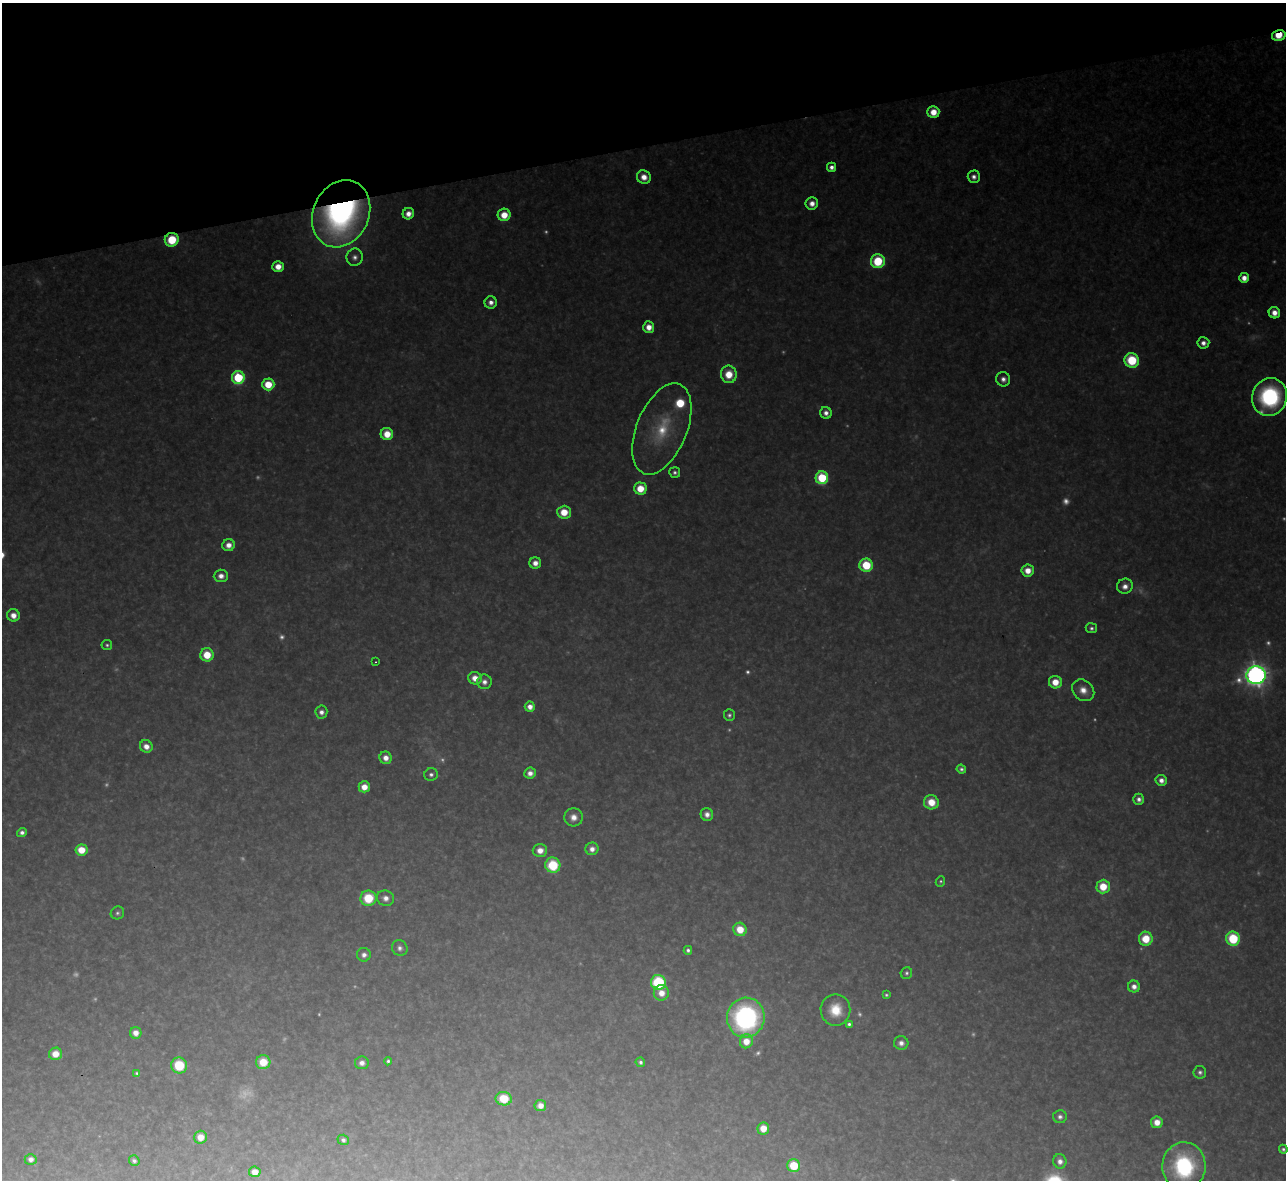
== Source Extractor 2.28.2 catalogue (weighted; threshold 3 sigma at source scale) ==
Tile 3 of 4 x 4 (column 3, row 1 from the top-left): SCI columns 2567-3850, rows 3678-4855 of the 5133 x 5115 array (HDU 1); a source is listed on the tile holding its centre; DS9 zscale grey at full resolution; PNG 1288 x 1182 px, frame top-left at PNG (2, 3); each listed source drawn as its Kron ellipse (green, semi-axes under 4 px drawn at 4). Shown black and unused: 12% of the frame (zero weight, under 3 of 4 exposures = <1% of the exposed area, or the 3 px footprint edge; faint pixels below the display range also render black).
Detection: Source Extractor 2.28.2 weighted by HDU 2 'WHT'; one run over the whole footprint, this tile lists its part. Background 0.325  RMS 0.019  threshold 0.0868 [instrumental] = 3 sigma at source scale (4.5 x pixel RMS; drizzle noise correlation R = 1.50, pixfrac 1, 0.05/0.05 arcsec/px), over >= 5 px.
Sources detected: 150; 39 too faint to see at this stretch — neither listed nor drawn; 1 inside a brighter listed object's ellipse — not listed separately; the other 110 listed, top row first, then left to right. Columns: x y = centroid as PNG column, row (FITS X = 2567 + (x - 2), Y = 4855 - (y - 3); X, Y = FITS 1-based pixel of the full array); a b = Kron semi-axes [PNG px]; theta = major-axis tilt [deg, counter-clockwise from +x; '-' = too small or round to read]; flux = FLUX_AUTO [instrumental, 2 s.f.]
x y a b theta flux
1279 35 7 5 16 66
933 112 6 6 - 44
832 167 4 4 - 16
644 177 7 6 - 30
974 177 6 6 - 14
812 203 6 6 - 22
341 214 35 28 65 990
408 214 6 5 - 23
504 215 6 6 - 49
172 240 7 6 - 100
355 257 8 8 - 13
878 261 7 7 - 150
278 266 5 5 - 32
1244 278 5 5 - 27
491 303 6 6 - 17
1274 313 6 5 - 24
649 327 6 5 - 29
1203 343 6 5 - 17
1132 360 7 7 - 150
729 374 9 8 - 60
238 378 6 6 - 220
1003 379 7 7 - 15
268 384 6 6 - 65
1270 397 19 17 68 360
826 413 6 5 - 15
662 429 48 25 68 150
387 434 6 6 - 52
675 472 5 5 - 7.5
822 478 6 6 - 220
640 488 6 6 - 60
564 512 7 6 - 56
228 545 6 6 - 22
535 563 6 5 - 23
866 565 7 6 - 120
1028 571 6 6 - 34
221 576 7 6 - 19
1125 586 8 7 - 21
13 615 6 6 - 26
1091 628 6 5 - 7.6
107 645 5 5 - 5.4
207 655 6 6 - 65
375 662 3 2 - 1.9
1256 675 9 9 - 2300
475 678 7 6 - 31
484 682 7 7 - 16
1055 682 6 6 - 45
1083 690 12 9 -43 32
530 707 5 5 - 24
321 712 6 6 - 15
729 715 6 5 - 6.6
146 746 6 6 - 23
386 758 6 6 - 23
961 769 5 4 - 7.2
530 773 6 5 - 18
431 775 6 6 - 9.4
1161 780 6 5 - 17
364 787 5 5 - 32
1139 799 5 5 - 12
931 802 7 7 - 52
707 814 6 6 - 17
573 817 9 9 - 24
22 833 5 4 - 11
592 849 6 6 - 18
81 850 6 5 - 54
540 850 7 6 - 28
553 865 7 7 - 140
940 881 5 4 - 4.3
1103 887 7 6 - 68
368 898 8 7 - 100
385 898 9 7 -15 19
117 913 7 6 - 6.4
740 929 7 6 - 54
1146 939 7 7 - 69
1233 939 7 7 - 180
400 948 8 7 - 11
688 950 4 4 - 7.5
364 955 7 6 - 14
906 973 6 5 - 6.1
658 982 7 7 - 250
1134 987 6 6 - 18
661 993 7 7 - 32
886 995 4 4 - 4.9
835 1010 16 15 - 67
746 1018 20 19 - 520
849 1024 4 4 - 6.9
136 1033 6 5 - 23
746 1041 7 6 - 38
901 1043 7 7 - 15
55 1054 6 6 - 37
388 1061 4 4 - 5.7
263 1062 7 7 - 63
640 1062 5 4 - 7
362 1063 7 6 - 15
179 1065 8 8 - 100
1200 1072 6 6 - 8.4
137 1073 4 4 - 5.1
504 1099 8 7 - 80
540 1106 6 5 - 22
1060 1117 7 6 - 10
1157 1122 6 6 - 32
763 1128 6 6 - 37
200 1137 6 6 - 33
343 1140 6 5 - 8.6
1283 1149 4 4 - 6.5
31 1159 6 5 - 14
134 1161 5 5 - 7.5
1060 1161 7 6 - 17
794 1166 6 6 - 95
1184 1166 24 21 88 310
255 1172 6 5 - 26
Overlapping masked pixels (flux is a lower limit): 3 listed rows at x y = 1279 35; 341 214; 172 240
Isophote crosses this tile's border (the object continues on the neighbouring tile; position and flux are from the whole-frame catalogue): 1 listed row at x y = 1184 1166